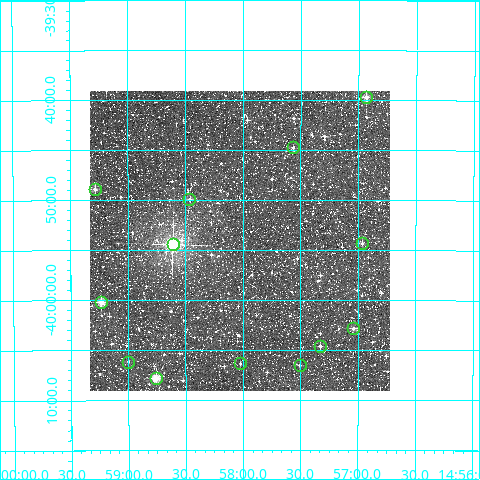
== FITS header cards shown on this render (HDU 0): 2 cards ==
NAXIS1  =                  300
NAXIS2  =                  300

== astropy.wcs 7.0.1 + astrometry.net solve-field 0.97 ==
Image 300 x 300 px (HDU 0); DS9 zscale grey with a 90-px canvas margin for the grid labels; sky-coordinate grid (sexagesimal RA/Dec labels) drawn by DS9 from the SOLVED WCS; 13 Tycho-2 reference stars matched to detected sources circled (green)
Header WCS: RA---TAN/DEC--TAN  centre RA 14:58:02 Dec -39:54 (224.51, -39.90 deg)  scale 6 arcsec/px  FOV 30.0' x 30.0'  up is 0 deg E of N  parity normal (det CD < 0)
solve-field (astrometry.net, Tycho-2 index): VERIFIED the header's WCS against the Tycho-2 star catalogue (verified at 2 index scales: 9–13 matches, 0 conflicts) and refined it, rather than solving blind
Solved WCS: RA---TAN-SIP/DEC--TAN-SIP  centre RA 14:58:02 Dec -39:54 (224.51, -39.90 deg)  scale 6 arcsec/px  FOV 30.0' x 30.0'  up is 0 deg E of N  parity normal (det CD < 0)
The solver's refit moves the header's centre by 0.77 arcsec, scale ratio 0.9999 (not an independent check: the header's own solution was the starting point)
Tycho-2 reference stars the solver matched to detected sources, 13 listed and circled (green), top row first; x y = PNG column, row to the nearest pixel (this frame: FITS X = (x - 90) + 1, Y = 300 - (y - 91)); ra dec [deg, ICRS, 3 dp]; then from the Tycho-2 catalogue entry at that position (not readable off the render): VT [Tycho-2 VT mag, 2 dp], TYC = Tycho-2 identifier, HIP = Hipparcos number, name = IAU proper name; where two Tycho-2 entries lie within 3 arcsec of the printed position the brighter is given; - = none
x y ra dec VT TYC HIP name
366 97 224.233 -39.662 10.07 7824-2127-1 - -
293 147 224.391 -39.746 11.73 7824-2315-1 - -
95 189 224.821 -39.815 10.78 7824-499-1 - -
189 199 224.615 -39.832 11.11 7824-1465-1 - -
362 243 224.241 -39.905 10.86 7824-2399-1 - -
173 244 224.652 -39.907 6.30 7824-2937-1 73279 -
101 302 224.808 -40.003 9.01 7824-2099-1 - -
353 328 224.259 -40.047 11.07 7824-1885-1 - -
320 346 224.332 -40.077 11.42 7824-803-1 - -
128 362 224.750 -40.102 11.61 7824-1377-1 - -
240 363 224.506 -40.106 11.22 7824-999-1 - -
300 365 224.376 -40.109 11.76 7824-1891-1 - -
156 378 224.690 -40.130 9.60 7824-2641-1 - -